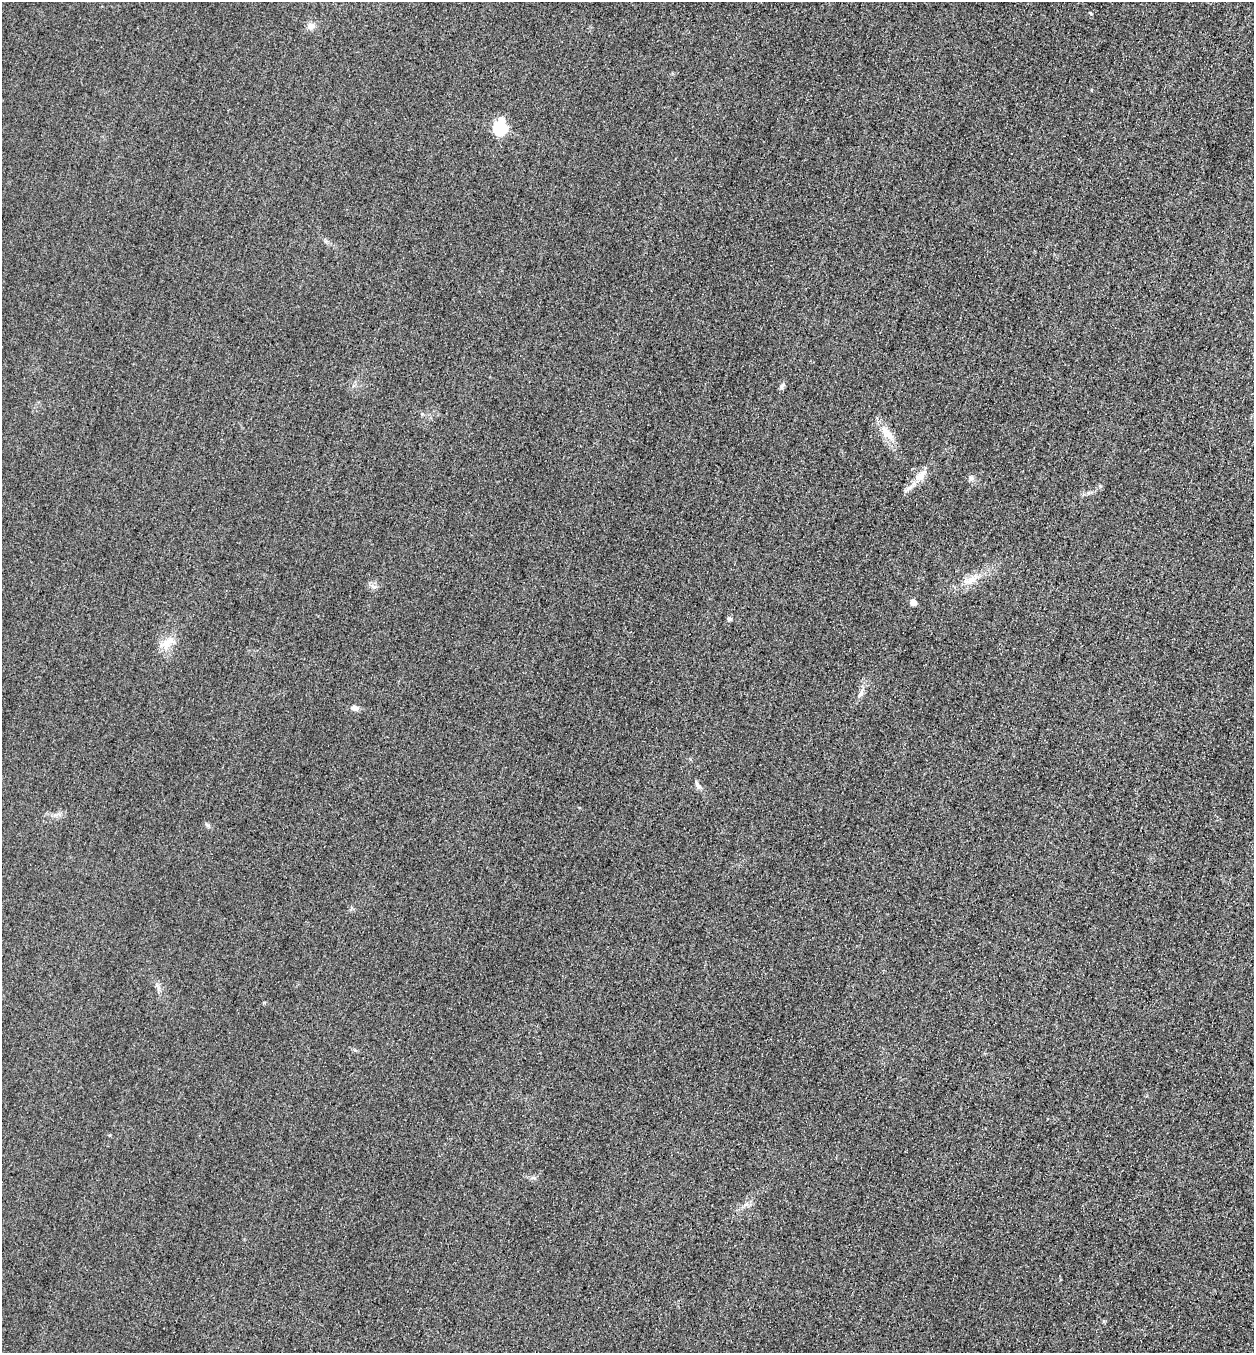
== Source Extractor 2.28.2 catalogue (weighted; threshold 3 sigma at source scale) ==
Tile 6 of 4 x 4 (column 2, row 2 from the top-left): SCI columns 1416-2667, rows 2725-4075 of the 5463 x 5449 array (HDU 1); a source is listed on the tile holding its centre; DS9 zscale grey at full resolution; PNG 1256 x 1355 px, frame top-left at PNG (2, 2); no overlay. Shown black and unused: <1% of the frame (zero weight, under 3 of 4 exposures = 3% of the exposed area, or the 3 px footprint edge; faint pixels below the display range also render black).
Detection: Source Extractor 2.28.2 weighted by HDU 2 'WHT'; one run over the whole footprint, this tile lists its part. Background 0.0772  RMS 0.017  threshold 0.0761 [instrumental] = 3 sigma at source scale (4.5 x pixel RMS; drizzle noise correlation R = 1.50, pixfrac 1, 0.05/0.05 arcsec/px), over >= 5 px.
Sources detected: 16; all 16 listed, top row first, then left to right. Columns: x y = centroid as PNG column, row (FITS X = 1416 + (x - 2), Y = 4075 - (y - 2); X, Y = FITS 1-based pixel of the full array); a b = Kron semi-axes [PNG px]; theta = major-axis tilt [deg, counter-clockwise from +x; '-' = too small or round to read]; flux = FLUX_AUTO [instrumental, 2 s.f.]
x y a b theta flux
1090 13 4 3 - 2.2
310 26 11 9 9 8.7
501 119 7 7 - 12
500 128 6 6 - 220
782 386 11 4 66 4.3
887 434 24 11 -47 24
921 475 19 10 52 21
971 478 6 6 - 4.3
973 579 24 8 36 22
913 602 5 5 - 15
729 619 6 5 - 3.2
168 643 22 10 46 21
860 694 15 5 65 7.6
355 708 9 7 -11 7.6
698 785 13 5 -51 5.7
207 825 7 4 -45 3.2
Unlisted compact peaks at least as high as the median listed source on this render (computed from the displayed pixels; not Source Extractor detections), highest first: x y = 374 587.